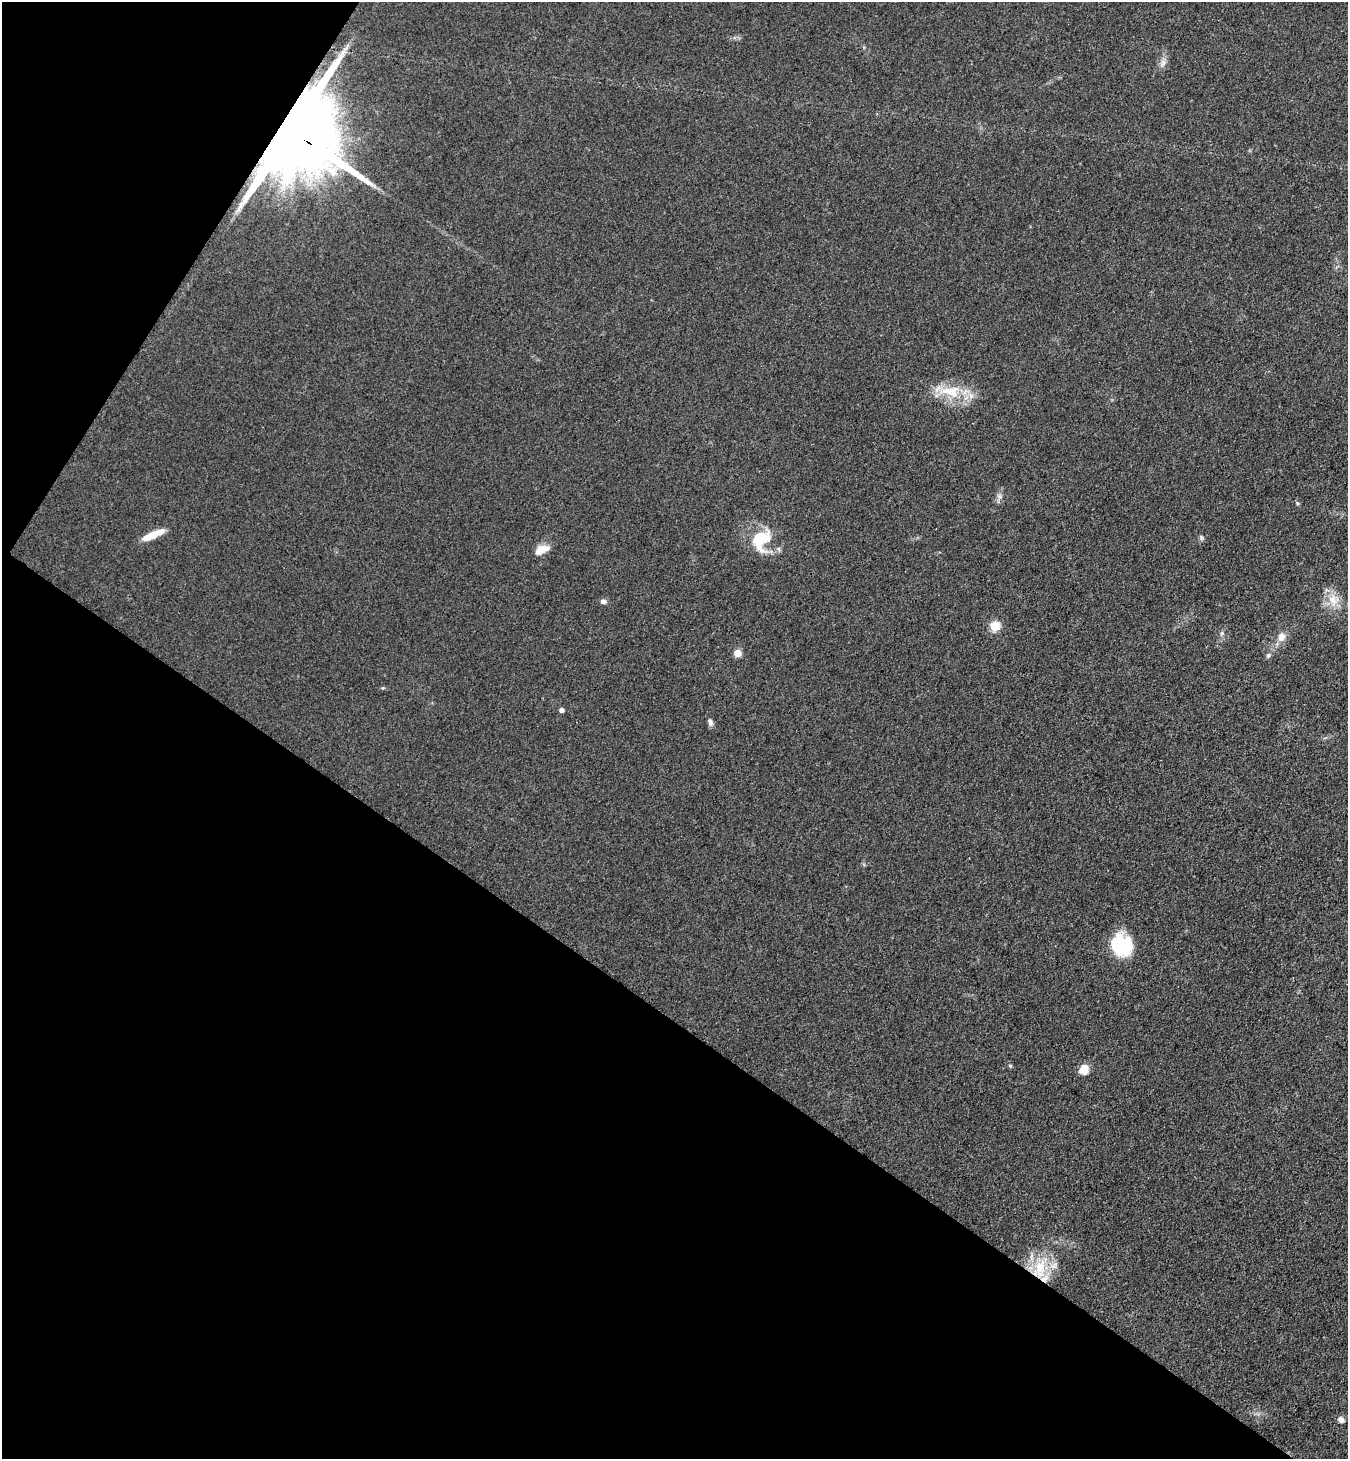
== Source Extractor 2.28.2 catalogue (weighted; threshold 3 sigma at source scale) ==
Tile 9 of 4 x 4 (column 1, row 3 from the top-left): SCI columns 200-1545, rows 1492-2948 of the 5919 x 5897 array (HDU 1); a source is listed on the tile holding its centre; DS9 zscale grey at full resolution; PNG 1350 x 1461 px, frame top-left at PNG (2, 2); no overlay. Shown black and unused: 35% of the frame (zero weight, under 3 of 4 exposures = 5% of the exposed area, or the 3 px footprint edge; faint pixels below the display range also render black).
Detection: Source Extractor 2.28.2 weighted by HDU 2 'WHT'; one run over the whole footprint, this tile lists its part. Background 0.141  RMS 0.0079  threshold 0.0354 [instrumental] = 3 sigma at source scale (4.5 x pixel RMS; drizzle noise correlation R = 1.50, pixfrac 1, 0.05/0.05 arcsec/px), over >= 5 px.
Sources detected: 25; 2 inside a brighter listed object's ellipse — not listed separately; the other 23 listed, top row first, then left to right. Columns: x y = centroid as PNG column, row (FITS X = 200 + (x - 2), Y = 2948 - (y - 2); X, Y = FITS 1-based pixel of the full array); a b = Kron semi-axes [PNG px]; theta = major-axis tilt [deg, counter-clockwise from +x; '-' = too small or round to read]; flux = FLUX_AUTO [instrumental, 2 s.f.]
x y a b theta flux
1163 63 11 6 85 3.8
292 131 26 20 -36 19000
950 391 36 17 -4 28
999 496 7 5 -45 2
1297 503 6 4 -71 1.1
153 535 25 7 24 15
1201 537 7 5 -75 1.6
761 539 28 21 66 31
541 550 18 9 26 10
1333 600 18 13 -70 13
603 601 7 6 - 2.9
995 626 6 5 - 37
1222 633 7 4 59 1.6
1281 637 12 10 68 6.6
737 653 5 5 - 14
1268 655 6 5 - 1.5
561 710 4 4 - 3
710 722 10 6 -68 2.9
1122 945 26 23 -62 38
1010 1066 5 4 - 1
1084 1069 10 9 - 10
1040 1267 26 16 76 29
1341 1420 9 6 -33 3.4
Overlapping masked pixels (flux is a lower limit): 2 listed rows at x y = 292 131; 1040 1267